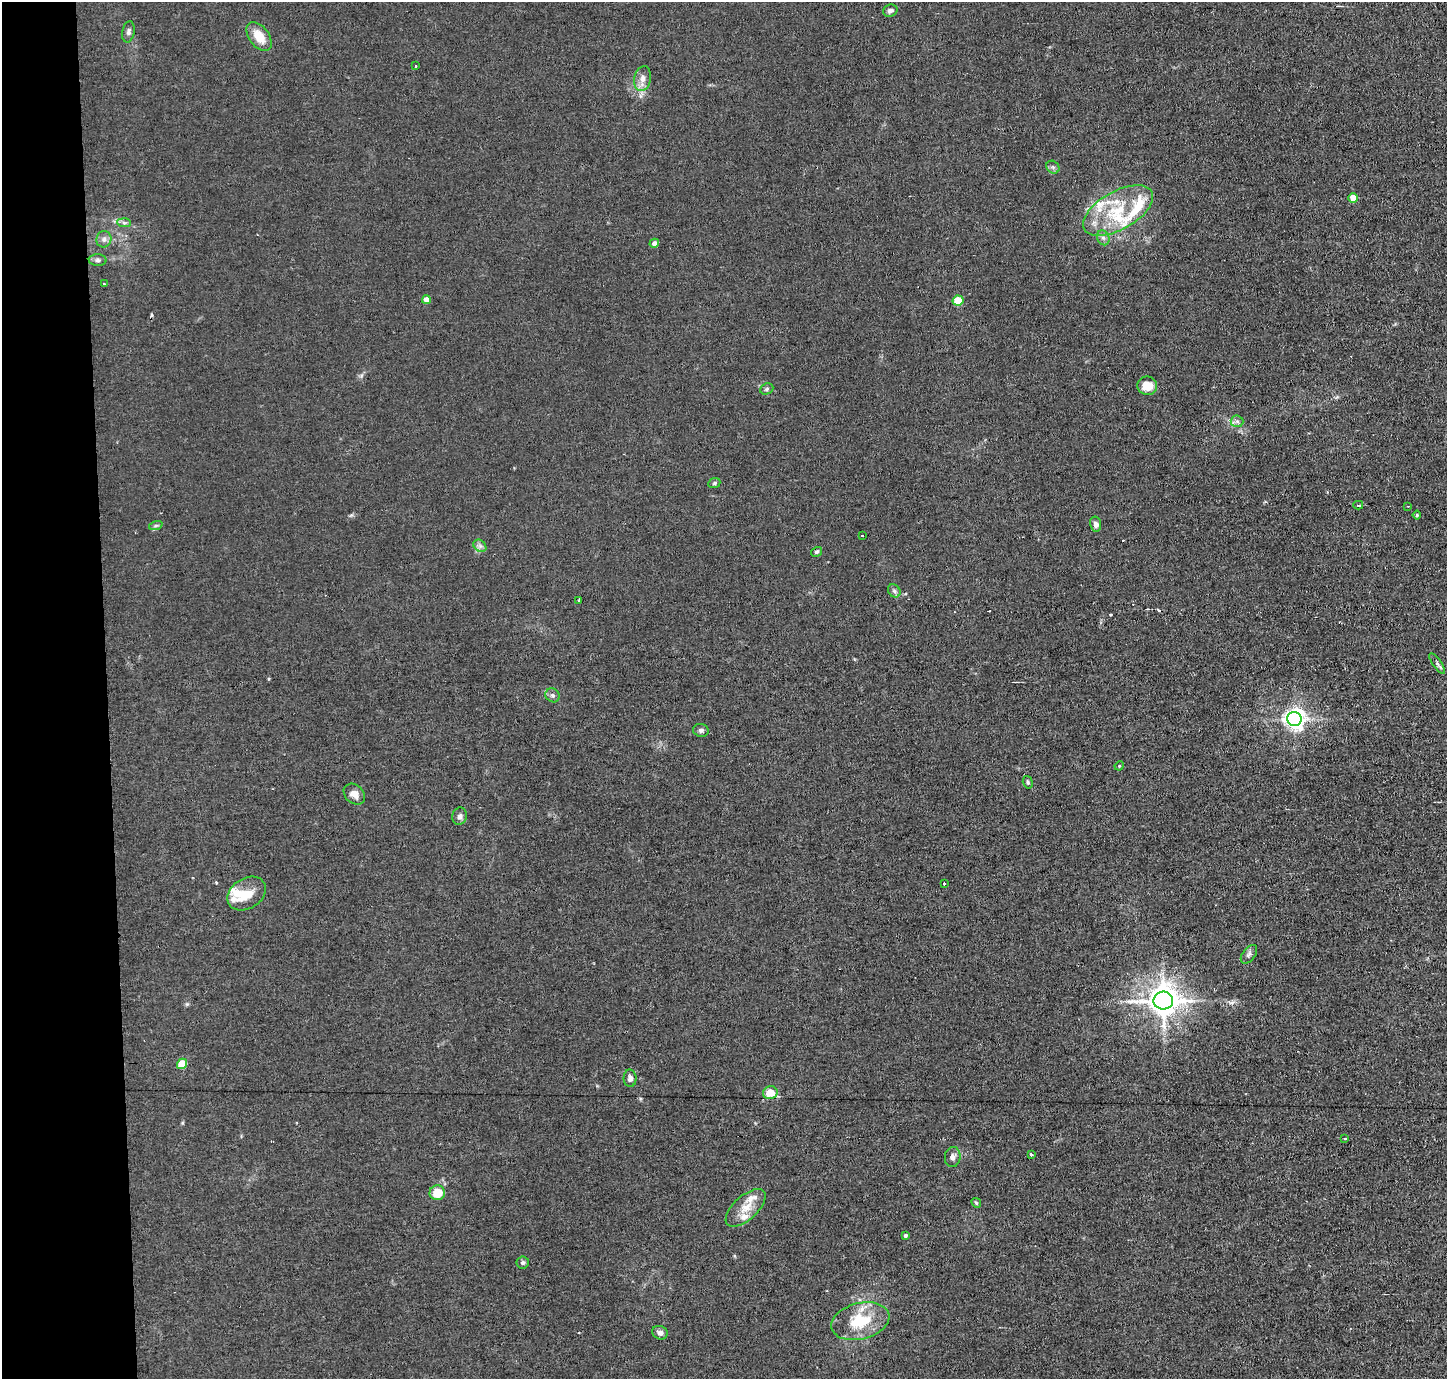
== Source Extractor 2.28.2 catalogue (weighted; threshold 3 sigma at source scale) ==
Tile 4 of 3 x 3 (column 1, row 2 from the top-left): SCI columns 1-1445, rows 1462-2838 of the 4334 x 4301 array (HDU 1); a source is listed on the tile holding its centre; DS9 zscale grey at full resolution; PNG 1449 x 1381 px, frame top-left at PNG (2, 2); each listed source drawn as its Kron ellipse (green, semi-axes under 4 px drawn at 4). Shown black and unused: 7% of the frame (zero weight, under 2 of 3 exposures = <1% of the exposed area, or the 3 px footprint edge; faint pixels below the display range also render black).
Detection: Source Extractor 2.28.2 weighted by HDU 2 'WHT'; one run over the whole footprint, this tile lists its part. Background 0.0437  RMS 0.0066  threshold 0.0296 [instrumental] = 3 sigma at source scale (4.5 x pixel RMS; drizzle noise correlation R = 1.50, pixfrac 1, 0.05/0.05 arcsec/px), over >= 5 px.
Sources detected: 69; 1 inside a brighter object's white glare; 6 cosmic-ray / hot-pixel residue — neither listed nor drawn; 7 inside a brighter listed object's ellipse — not listed separately; the other 55 listed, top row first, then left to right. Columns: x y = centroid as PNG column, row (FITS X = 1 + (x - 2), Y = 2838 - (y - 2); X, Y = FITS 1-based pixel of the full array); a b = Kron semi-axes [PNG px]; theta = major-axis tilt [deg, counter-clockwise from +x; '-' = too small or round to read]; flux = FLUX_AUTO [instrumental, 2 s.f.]
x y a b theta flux
890 11 7 6 - 2.1
128 32 11 6 79 2.1
259 36 16 10 -53 11
415 66 3 3 - 1.5
643 79 12 8 78 4.5
1053 167 7 6 - 1.5
1353 198 5 4 - 9.8
1118 210 38 19 30 35
124 223 7 4 -2 1.4
1103 238 8 6 -67 2.1
104 239 8 7 - 2.5
654 243 5 4 - 3.7
98 260 9 6 -1 1.8
104 284 3 3 - 0.82
426 300 4 4 - 5.6
958 301 5 5 - 19
1147 386 10 9 - 9.5
767 389 7 5 23 1.3
1237 421 6 6 - 1.7
714 483 6 5 - 1.1
1358 505 5 3 - 3.8
1408 506 2 2 - 0.52
1417 515 4 4 - 0.86
1096 524 7 5 -78 2.5
156 525 7 4 19 1.2
863 535 3 3 - 2.5
480 546 7 5 -44 1.9
816 552 6 4 31 1.2
894 591 7 5 -47 1.7
579 600 3 3 - 1.9
1437 664 12 4 -55 1.5
552 695 7 6 - 1.9
1294 719 7 7 - 380
701 730 8 6 -14 1.9
1119 766 5 3 - 0.59
1028 782 6 5 - 1.2
354 794 12 9 -44 4.5
460 816 9 7 76 2.2
944 884 3 3 - 4.2
247 894 21 15 33 12
1249 954 11 6 52 2.1
1163 1001 10 9 - 1100
182 1064 5 5 - 22
630 1078 8 6 -88 2.4
770 1093 7 6 - 9.7
1345 1138 3 3 - 1.5
1031 1155 3 3 - 1.4
953 1157 10 8 83 2.9
437 1193 8 7 - 12
976 1203 5 4 - 0.82
746 1208 24 12 42 10
905 1235 3 3 - 1.4
523 1263 6 6 - 1.5
860 1321 29 18 14 27
660 1333 8 6 -23 2.7